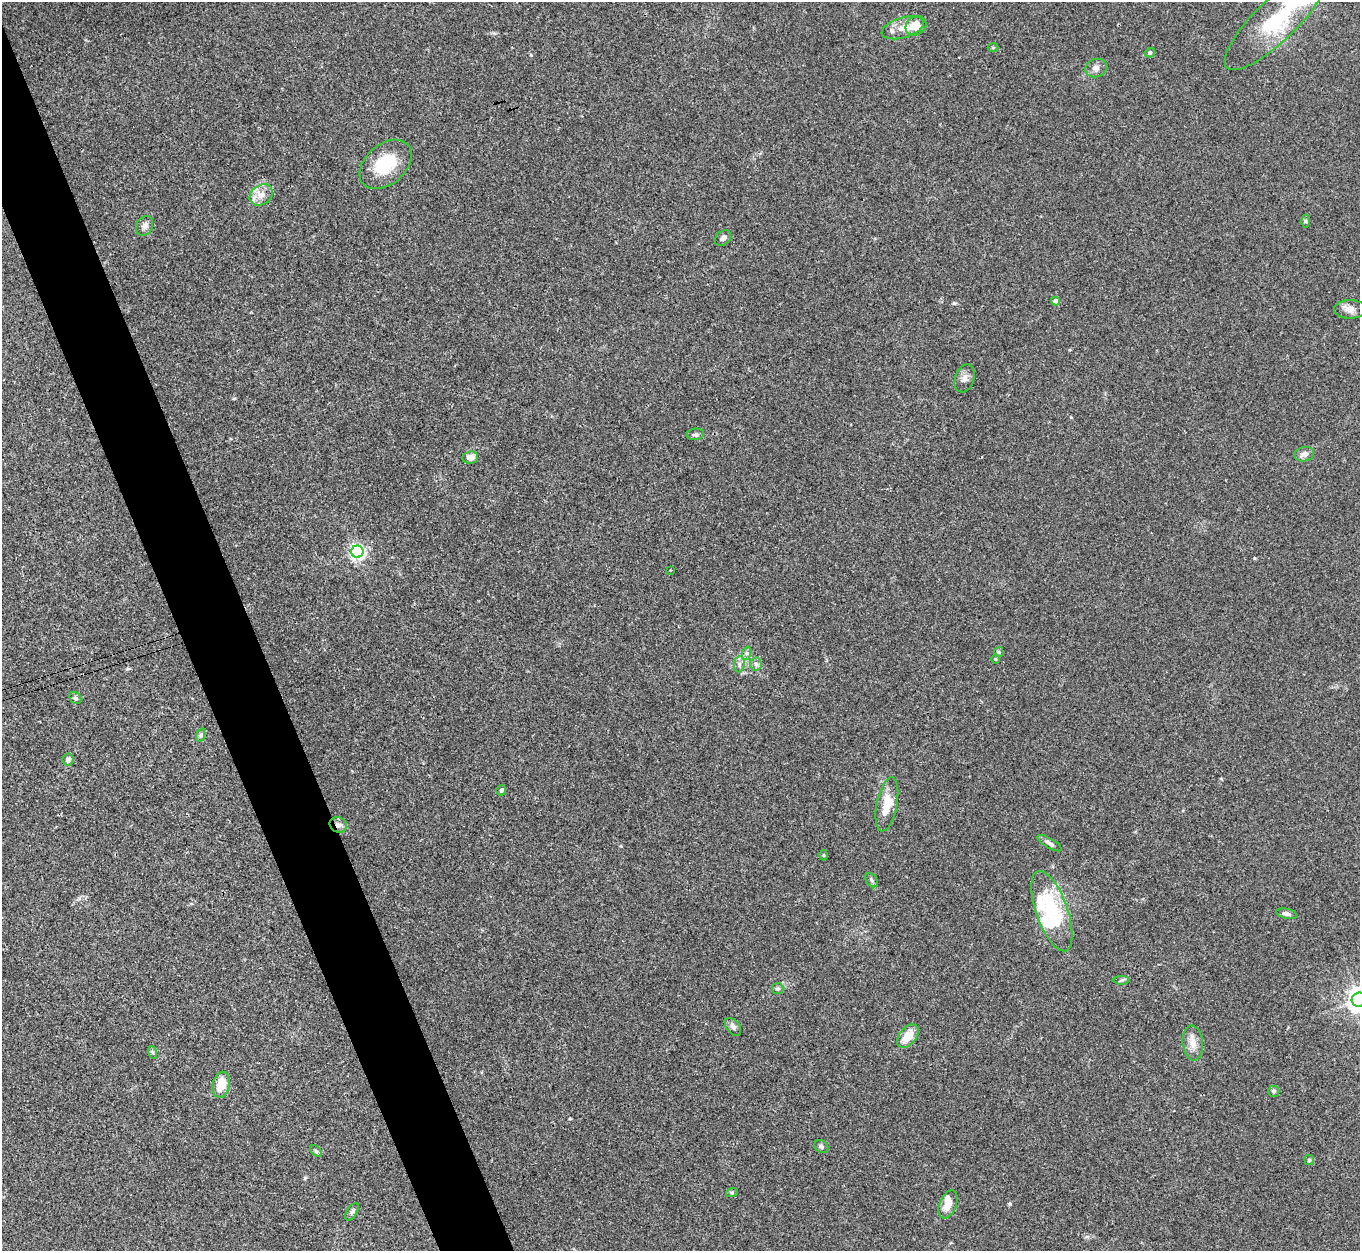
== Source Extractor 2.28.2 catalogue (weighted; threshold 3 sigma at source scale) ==
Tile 11 of 4 x 4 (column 3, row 3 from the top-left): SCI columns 2729-4086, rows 1535-2783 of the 5454 x 5439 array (HDU 1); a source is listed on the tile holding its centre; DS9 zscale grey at full resolution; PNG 1362 x 1253 px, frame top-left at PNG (2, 2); each listed source drawn as its Kron ellipse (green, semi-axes under 4 px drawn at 4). Shown black and unused: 5% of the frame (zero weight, under 3 of 4 exposures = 1% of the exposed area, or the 3 px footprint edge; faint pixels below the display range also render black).
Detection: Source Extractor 2.28.2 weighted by HDU 2 'WHT'; one run over the whole footprint, this tile lists its part. Background 0.0606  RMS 0.0052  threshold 0.0236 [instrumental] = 3 sigma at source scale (4.5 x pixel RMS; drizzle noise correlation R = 1.50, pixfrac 1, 0.05/0.05 arcsec/px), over >= 5 px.
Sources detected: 54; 1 inside a brighter object's white glare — neither listed nor drawn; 3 inside a brighter listed object's ellipse — not listed separately; the other 50 listed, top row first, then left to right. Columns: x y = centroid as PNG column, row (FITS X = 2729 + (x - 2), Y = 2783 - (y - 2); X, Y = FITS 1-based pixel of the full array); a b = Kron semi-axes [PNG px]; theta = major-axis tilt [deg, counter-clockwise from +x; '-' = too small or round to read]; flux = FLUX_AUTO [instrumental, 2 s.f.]
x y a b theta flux
1276 21 68 21 44 46
916 26 11 9 34 8.1
903 28 22 10 16 6.1
993 48 5 3 - 0.48
1150 53 5 4 - 1.6
1096 68 11 9 21 2.6
386 164 30 20 41 23
261 195 12 9 35 4.5
1305 221 6 4 -90 0.79
145 226 10 8 61 2.2
723 238 9 6 37 1.8
1056 301 4 4 - 3.1
1350 309 16 9 0 3.6
965 378 14 9 72 3
695 434 9 5 7 1.3
1304 454 10 7 13 2.6
470 458 8 6 8 3.4
357 552 6 6 - 160
670 570 3 2 - 0.42
999 652 5 4 - 0.67
747 653 7 4 71 1.1
995 659 5 3 - 0.44
739 664 8 5 82 1.5
756 664 6 6 - 1.3
75 698 6 5 - 1.1
200 735 7 4 70 0.92
68 760 6 5 - 2.3
501 790 5 4 - 1.1
887 804 27 10 79 10
338 825 9 7 -26 2.8
1049 843 14 5 -30 1.8
824 855 5 3 - 0.47
872 880 8 5 -52 1.2
1052 911 42 15 -70 37
1287 914 10 5 -12 1.7
1122 980 8 4 1 0.97
778 989 6 5 - 0.99
1359 1000 7 7 - 420
733 1027 10 6 -50 1.8
908 1036 13 8 51 8.7
1193 1043 17 10 -84 5
152 1052 6 4 -71 0.69
221 1085 13 8 77 9.5
1274 1091 5 5 - 0.96
821 1146 7 6 - 1.1
316 1151 7 4 -45 0.78
1309 1160 5 5 - 0.7
732 1192 6 4 18 0.73
948 1204 14 8 68 5.9
352 1212 10 5 57 1.5
Overlapping masked pixels (flux is a lower limit): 1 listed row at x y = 338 825
Isophote crosses this tile's border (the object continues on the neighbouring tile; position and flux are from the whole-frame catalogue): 2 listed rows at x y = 1276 21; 1359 1000
Unlisted compact peaks at least as high as the median listed source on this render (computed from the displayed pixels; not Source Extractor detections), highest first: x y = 1010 1204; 954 303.